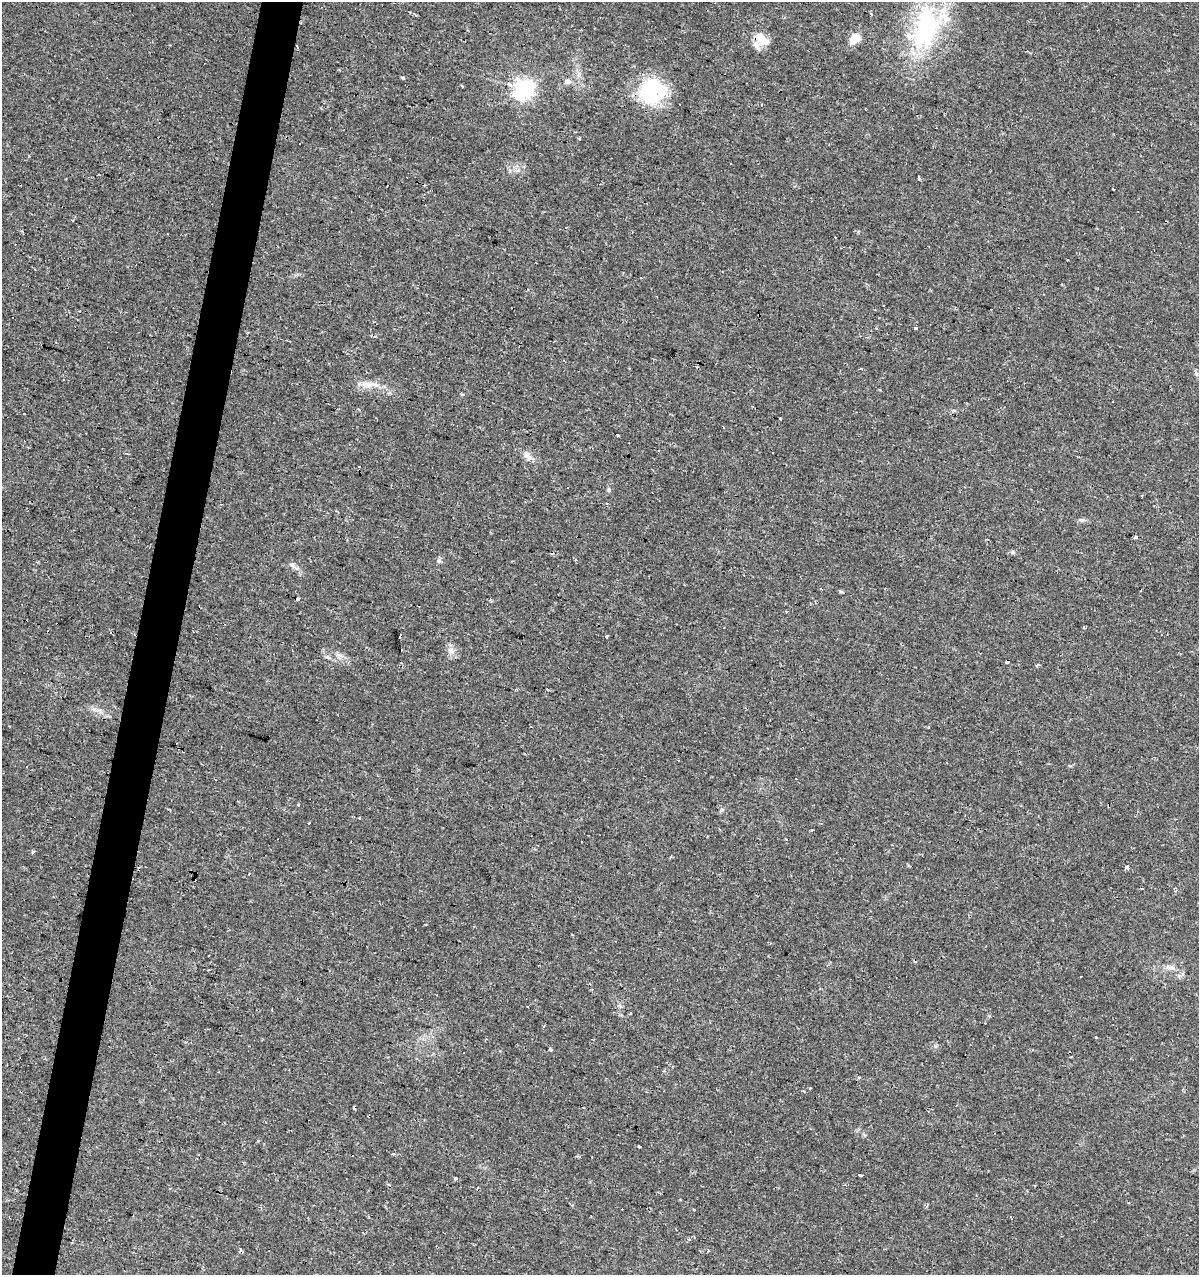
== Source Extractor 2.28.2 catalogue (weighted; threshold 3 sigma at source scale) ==
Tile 7 of 4 x 4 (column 3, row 2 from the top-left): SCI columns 2611-3807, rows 2552-3824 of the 5283 x 5098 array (HDU 1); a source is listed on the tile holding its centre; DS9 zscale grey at full resolution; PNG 1201 x 1277 px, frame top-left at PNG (2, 2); no overlay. Shown black and unused: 4% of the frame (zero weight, under 2 of 3 exposures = <1% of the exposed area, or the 3 px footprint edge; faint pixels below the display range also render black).
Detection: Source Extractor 2.28.2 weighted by HDU 2 'WHT'; one run over the whole footprint, this tile lists its part. Background 0.0208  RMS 0.0036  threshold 0.016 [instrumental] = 3 sigma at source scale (4.5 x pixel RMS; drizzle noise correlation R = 1.50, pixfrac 1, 0.0396/0.0396 arcsec/px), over >= 5 px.
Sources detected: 92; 1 inside a brighter object's white glare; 29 cosmic-ray / hot-pixel residue — not listed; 1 inside a brighter listed object's ellipse — not listed separately; the other 61 listed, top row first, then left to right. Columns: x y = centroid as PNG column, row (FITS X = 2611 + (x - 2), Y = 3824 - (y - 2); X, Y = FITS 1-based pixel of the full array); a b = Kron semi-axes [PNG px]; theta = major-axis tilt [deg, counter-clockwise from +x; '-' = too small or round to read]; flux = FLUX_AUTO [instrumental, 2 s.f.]
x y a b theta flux
926 28 64 32 80 44
855 38 13 10 46 4.4
761 39 23 12 -39 5.7
568 81 9 7 -1 1.5
462 86 3 3 - 0.9
524 89 7 7 - 170
653 93 37 29 -51 22
579 139 3 3 - 1.3
919 177 4 3 - 2
1114 190 2 2 - 0.28
835 237 3 2 - 0.68
915 328 4 3 - 1.2
861 369 3 3 - 1.2
1196 373 6 4 -73 0.64
64 379 3 3 - 0.87
370 385 17 7 8 3.1
463 394 4 3 - 2.3
780 419 3 2 - 0.26
618 435 3 3 - 1.3
526 454 11 9 -51 2
359 466 3 3 - 1.1
609 490 6 4 -72 0.48
607 503 3 2 - 0.29
1082 520 9 5 -7 0.84
1136 537 5 4 - 0.48
432 550 3 2 - 0.85
1012 552 5 5 - 0.55
439 561 7 6 - 0.86
292 565 7 6 - 0.97
821 589 3 2 - 0.37
298 599 3 3 - 1.8
786 612 3 2 - 0.56
111 632 3 2 - 0.56
607 636 3 3 - 0.39
451 650 11 7 -33 2
328 657 6 5 - 0.67
1008 661 4 3 - 13
1037 665 4 3 - 0.93
530 726 2 2 - 0.32
360 818 3 2 - 0.37
309 823 3 2 - 0.85
812 830 4 3 - 0.34
582 841 3 3 - 1.2
32 851 3 3 - 3.9
1126 868 3 3 - 3.2
425 925 3 2 - 0.31
1171 968 10 7 -5 1.6
1081 976 3 3 - 2.1
619 1006 7 4 -21 0.76
1096 1037 4 3 - 1.3
550 1049 5 3 - 0.63
810 1088 4 2 - 0.29
355 1108 3 3 - 5.7
265 1122 3 2 - 0.25
258 1140 3 3 - 0.4
639 1145 3 3 - 1.6
860 1175 4 3 - 1.3
455 1178 4 4 - 0.77
694 1210 3 3 - 0.35
689 1239 4 4 - 0.51
708 1251 3 2 - 0.57
Overlapping masked pixels (flux is a lower limit): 4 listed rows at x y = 761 39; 432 550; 1008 661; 355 1108
Unlisted compact peaks at least as high as the median listed source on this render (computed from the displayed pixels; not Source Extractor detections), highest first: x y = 403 78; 935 1046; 94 709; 804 1091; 518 170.